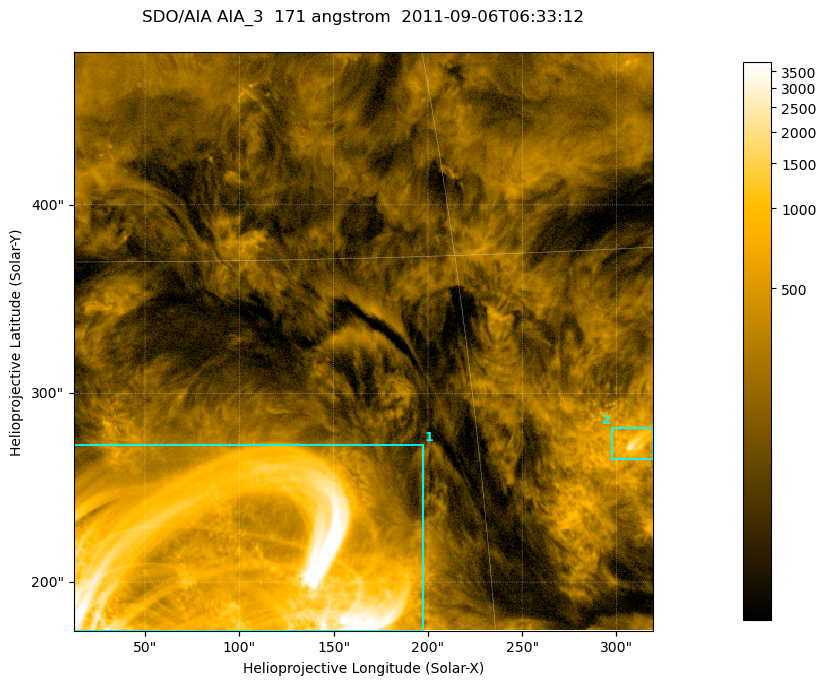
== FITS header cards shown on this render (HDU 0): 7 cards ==
TELESCOP= 'SDO/AIA '
INSTRUME= 'AIA_3   '
WAVELNTH=                  171
WAVEUNIT= 'angstrom'
DATE-OBS= '2011-09-06T06:33:12.34'
CTYPE1  = 'HPLN-TAN'
CTYPE2  = 'HPLT-TAN'

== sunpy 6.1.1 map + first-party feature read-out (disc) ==
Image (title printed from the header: SDO/AIA AIA_3  171 angstrom  2011-09-06T06:33:12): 512 x 512 px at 0.599 arcsec/px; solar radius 952 arcsec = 1587 px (partial field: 3.3% of the solar disc is inside the frame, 100% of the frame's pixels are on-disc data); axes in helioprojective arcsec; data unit not stated in the header (colour bar unlabelled)
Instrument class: DISC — disc imager (sunpy class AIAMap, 171 A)
Bright regions (active regions / flare kernels): reference = the on-disc median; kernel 5 px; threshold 5 sigma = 474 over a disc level ~171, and >= 1.15x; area >= 262 px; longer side >= 6 px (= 3.6 arcsec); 2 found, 2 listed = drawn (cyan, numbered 1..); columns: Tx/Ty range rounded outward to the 2 arcsec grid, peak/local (2 s.f.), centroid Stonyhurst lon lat
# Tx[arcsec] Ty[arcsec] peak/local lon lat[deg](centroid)
1 12..198 174..274 34 +7 +20
2 296..320 264..282 13 +21 +23